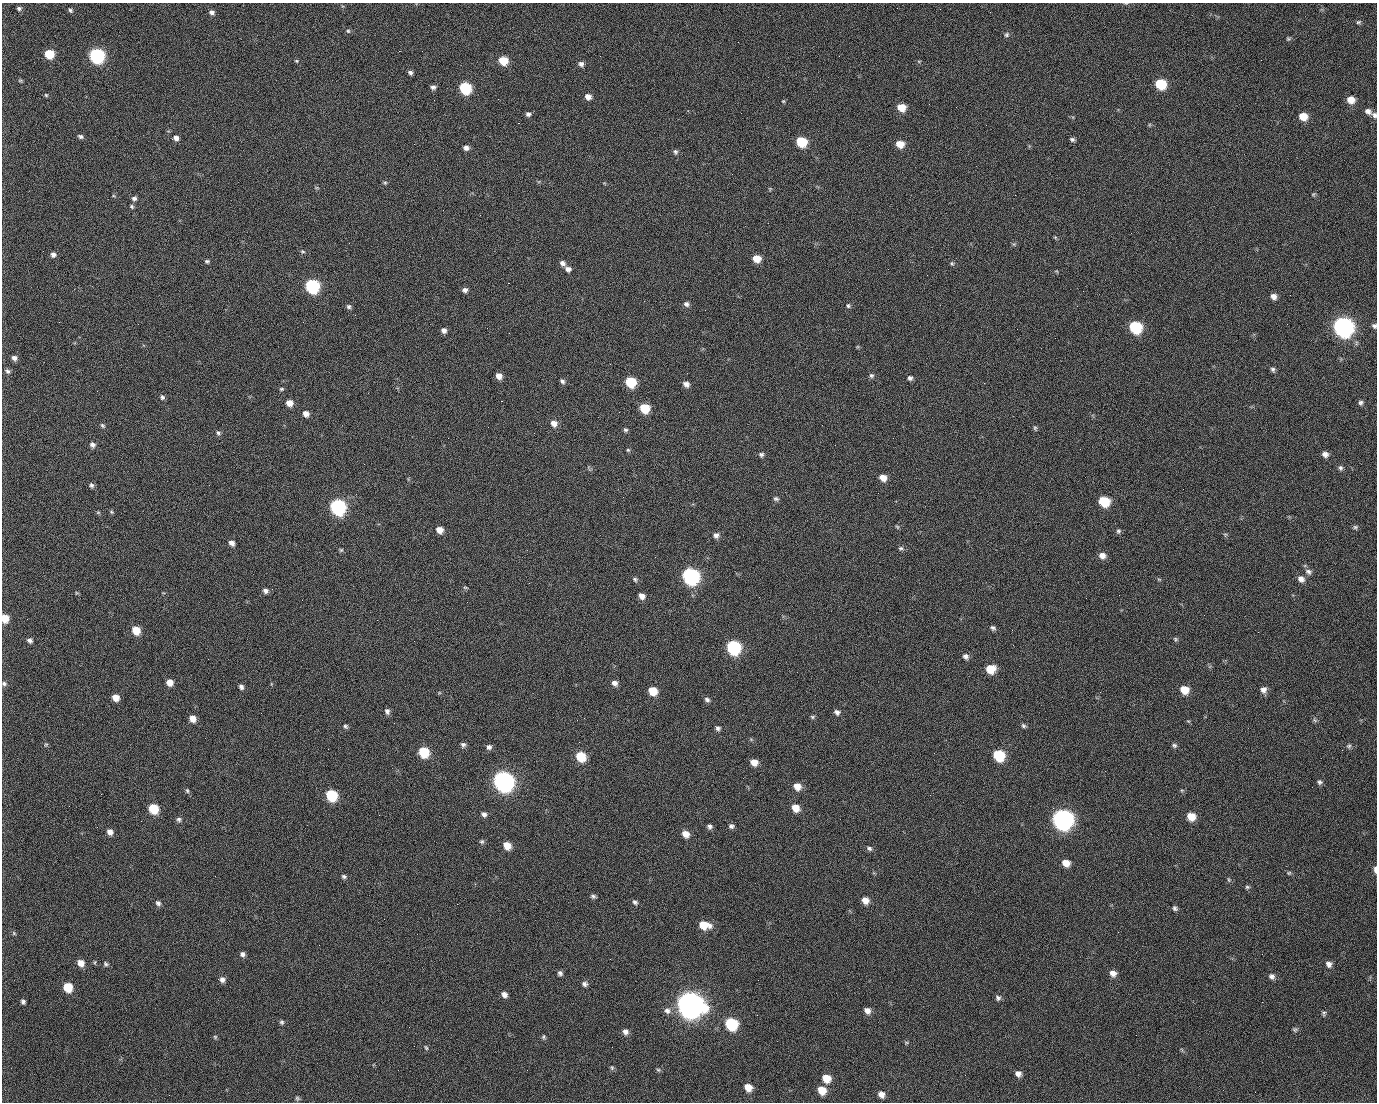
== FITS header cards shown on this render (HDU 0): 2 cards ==
NAXIS1  =                 1375 / length of data axis 1
NAXIS2  =                 1100 / length of data axis 2

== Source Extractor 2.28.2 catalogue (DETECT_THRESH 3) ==
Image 1375 x 1100 px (HDU 0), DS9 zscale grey, 1 PNG px = 1 image px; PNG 1379 x 1104 px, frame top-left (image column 1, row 1100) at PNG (2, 3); no overlay
Background 1510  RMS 32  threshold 96.2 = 3 sigma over >= 5 px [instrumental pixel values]
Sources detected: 245; all 245 listed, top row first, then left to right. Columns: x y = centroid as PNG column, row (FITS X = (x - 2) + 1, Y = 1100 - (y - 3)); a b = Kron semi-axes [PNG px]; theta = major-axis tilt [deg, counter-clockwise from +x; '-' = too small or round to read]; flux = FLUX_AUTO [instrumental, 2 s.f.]
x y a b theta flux
1126 3 5 3 - 2.0e+03
19 8 6 6 - 4.7e+03
71 11 5 3 - 7.1e+03
212 12 6 5 - 7.2e+03
990 12 3 2 - 2.2e+03
1358 22 7 5 4 4.1e+03
348 31 5 5 - 3.4e+03
1006 35 8 6 47 4.8e+03
1288 39 6 5 - 3.2e+03
399 51 2 2 - 2.5e+04
49 54 7 6 - 6.9e+04
97 56 8 7 - 4.7e+05
839 56 2 2 - 1.1e+03
296 61 6 4 -21 2.7e+03
503 61 7 6 - 5.4e+04
919 61 6 3 18 2.1e+03
581 64 7 6 - 8.1e+03
410 72 6 5 - 6.0e+03
20 80 6 4 -5 2.9e+03
1161 84 8 7 - 9.8e+04
433 87 6 5 - 6.3e+03
465 88 7 7 - 1.7e+05
46 95 5 5 - 2.7e+03
588 97 7 6 - 1.3e+04
498 99 2 2 - 1.7e+03
434 100 2 2 - 4.5e+03
1351 100 8 7 - 2.5e+04
783 101 5 4 - 2.3e+03
901 107 7 6 - 3.4e+04
1368 111 9 7 -29 1.0e+04
528 114 6 5 - 6.0e+03
1374 115 8 6 -59 6.9e+03
1303 116 8 7 - 3.4e+04
518 123 2 2 - 3.2e+04
80 136 7 5 -20 5.5e+03
176 138 6 5 - 9.2e+03
1072 139 7 5 -30 4.9e+03
801 142 7 7 - 8.7e+04
900 144 7 6 - 3.0e+04
466 148 6 5 - 8.9e+03
675 152 7 5 -75 4.7e+03
385 183 5 5 - 3.0e+03
317 188 6 4 -18 2.6e+03
770 189 5 4 - 2.2e+03
1313 194 5 4 - 2.7e+03
1015 195 2 2 - 7.3e+03
134 198 7 6 - 6.3e+03
132 207 6 5 - 3.4e+03
1055 237 6 4 -18 2.3e+03
1014 244 5 5 - 3.1e+03
302 251 6 5 - 3.7e+03
53 254 6 6 - 8.2e+03
756 259 7 6 - 3.0e+04
207 261 6 5 - 3.7e+03
562 263 7 6 - 8.3e+03
952 263 6 5 - 3.6e+03
568 269 7 6 - 9.0e+03
927 275 2 2 - 1.0e+03
508 283 2 2 - 5.7e+04
312 286 8 7 - 3.0e+05
465 290 6 6 - 7.3e+03
1083 291 2 2 - 3.6e+03
1290 295 2 2 - 2.1e+03
1273 296 7 6 - 1.1e+04
686 304 7 6 - 6.6e+03
848 306 6 5 - 4.0e+03
349 307 6 6 - 5.1e+03
355 315 2 2 - 1.2e+03
59 322 3 2 - 1.7e+03
1287 324 2 2 - 1.4e+03
1374 326 6 6 - 5.2e+03
1135 327 8 7 - 1.7e+05
1343 327 9 8 - 1.3e+06
444 330 6 6 - 8.7e+03
14 358 6 6 - 8.5e+03
1273 369 6 5 - 5.2e+03
8 371 8 6 -32 5.7e+03
871 375 6 6 - 4.7e+03
499 376 6 6 - 1.4e+04
910 378 6 6 - 6.0e+03
562 381 7 5 -43 5.2e+03
631 382 7 7 - 8.9e+04
984 383 2 2 - 1.6e+04
686 384 8 6 -27 1.0e+04
281 389 6 4 15 3.2e+03
97 391 2 2 - 1.4e+03
162 397 7 6 - 5.0e+03
501 401 3 2 - 5.9e+04
289 403 7 6 - 1.8e+04
1361 403 6 6 - 5.3e+03
644 408 7 7 - 6.5e+04
306 414 6 6 - 1.3e+04
554 423 8 7 - 1.5e+04
102 425 7 5 -45 3.9e+03
1035 428 7 5 -75 3.4e+03
625 430 6 5 - 4.1e+03
218 433 7 6 - 4.9e+03
534 433 2 2 - 8.5e+02
92 445 7 6 - 7.7e+03
628 450 5 5 - 2.9e+03
1325 454 7 6 - 1.0e+04
761 455 7 6 - 5.1e+03
1340 468 7 6 - 5.2e+03
883 478 7 6 - 1.9e+04
91 485 7 6 - 5.6e+03
623 497 2 2 - 3.4e+03
776 499 7 6 - 4.7e+03
1104 501 8 7 - 8.4e+04
338 507 8 7 - 5.3e+05
98 512 6 4 0 2.6e+03
111 512 6 5 - 2.9e+03
897 527 6 4 -45 2.8e+03
1355 527 7 6 - 4.4e+03
440 530 7 6 - 1.9e+04
1118 531 6 5 - 4.2e+03
716 535 7 7 - 8.8e+03
1225 535 6 5 - 3.1e+03
232 543 6 5 - 9.5e+03
901 548 8 6 6 5.0e+03
341 550 5 5 - 3.0e+03
1102 555 8 7 - 1.4e+04
655 557 2 2 - 9.2e+02
1308 572 10 7 -25 7.9e+03
691 576 9 8 - 6.3e+05
635 579 6 5 - 4.4e+03
1159 579 6 4 -2 2.4e+03
1301 579 9 7 -33 1.2e+04
465 588 7 3 -9 2.4e+03
265 591 6 5 - 7.4e+03
76 593 6 3 72 2.1e+03
642 596 7 6 - 1.2e+04
5 618 6 6 - 3.9e+04
27 619 3 2 - 1.9e+03
377 620 2 2 - 1.3e+04
993 628 6 5 - 5.0e+03
136 630 7 6 - 3.8e+04
1175 639 6 5 - 3.5e+03
30 640 6 5 - 6.5e+03
414 641 2 2 - 9.3e+02
733 647 8 8 - 3.0e+05
965 656 8 7 - 7.8e+03
990 669 8 7 - 4.3e+04
169 682 7 6 - 1.8e+04
614 683 7 6 - 9.9e+03
4 684 7 6 - 4.9e+03
241 687 6 5 - 6.1e+03
1184 690 8 7 - 3.5e+04
1263 690 8 7 - 1.1e+04
653 691 7 6 - 4.2e+04
116 698 6 6 - 1.9e+04
707 700 7 6 - 6.0e+03
387 711 7 6 - 7.4e+03
837 712 7 6 - 7.0e+03
812 717 7 5 -1 3.4e+03
193 718 7 6 - 2.0e+04
1315 720 7 5 -33 4.0e+03
1188 721 6 3 -17 2.3e+03
345 726 6 5 - 4.2e+03
1023 726 6 5 - 4.3e+03
718 728 7 6 - 5.7e+03
46 745 6 4 30 2.9e+03
463 745 7 6 - 6.0e+03
1174 745 7 6 - 4.9e+03
1349 746 6 6 - 4.5e+03
489 747 6 6 - 6.9e+03
424 752 7 7 - 9.2e+04
934 753 2 2 - 2.0e+03
999 755 8 7 - 1.1e+05
581 756 8 7 - 6.7e+04
754 762 7 6 - 2.0e+04
503 781 9 8 - 1.4e+06
1320 782 7 6 - 5.3e+03
797 786 8 7 - 2.2e+04
1182 790 6 4 18 2.5e+03
187 791 6 5 - 3.6e+03
101 794 3 2 - 2.9e+03
331 795 8 7 - 1.3e+05
930 795 2 2 - 9.0e+03
795 808 8 7 - 2.7e+04
1053 808 2 2 - 1.8e+04
153 809 7 6 - 6.7e+04
484 814 7 5 -36 6.6e+03
1191 816 8 7 - 3.0e+04
179 819 6 6 - 5.2e+03
1062 819 10 9 - 1.4e+06
710 826 6 6 - 6.1e+03
731 826 6 5 - 5.8e+03
110 832 7 6 - 1.1e+04
685 834 8 6 -41 1.9e+04
482 841 7 6 - 4.2e+03
507 845 7 6 - 2.5e+04
869 848 7 5 -28 5.2e+03
1066 863 8 7 - 2.2e+04
1375 870 7 3 -86 9.2e+03
1289 873 6 4 21 3.3e+03
344 876 7 5 -18 5.0e+03
1229 880 7 4 -60 3.0e+03
1247 887 6 5 - 3.5e+03
593 896 7 5 -7 4.9e+03
865 900 7 7 - 1.8e+04
635 902 7 6 - 5.5e+03
158 903 7 6 - 6.6e+03
457 904 3 2 - 1.8e+03
1175 908 7 5 -57 5.1e+03
704 925 11 7 -12 3.9e+04
1118 932 2 2 - 3.1e+03
14 933 6 5 - 3.4e+03
242 954 6 5 - 7.0e+03
610 959 2 2 - 3.1e+03
95 962 6 3 71 2.4e+03
81 963 7 6 - 1.7e+04
106 964 7 6 - 4.5e+03
1329 964 8 7 - 1.0e+04
560 973 6 5 - 6.0e+03
1113 973 8 7 - 1.3e+04
1272 976 8 7 - 8.0e+03
222 980 7 6 - 9.2e+03
758 980 2 2 - 2.2e+03
585 984 7 6 - 6.8e+03
68 987 7 6 - 5.6e+04
504 994 7 6 - 1.1e+04
998 998 7 7 - 6.1e+03
23 1002 5 4 - 5.1e+03
690 1005 12 10 -32 2.9e+06
667 1011 9 8 - 9.9e+03
867 1011 7 6 - 1.2e+04
1324 1013 8 5 -89 4.1e+03
282 1022 6 5 - 4.0e+03
731 1024 8 7 - 1.7e+05
1295 1029 7 6 - 3.9e+03
625 1032 8 7 - 9.9e+03
215 1037 6 4 -45 2.9e+03
544 1037 7 5 -75 3.7e+03
906 1042 6 4 0 2.7e+03
426 1048 7 4 -62 3.1e+03
612 1068 7 5 -89 3.8e+03
527 1070 2 2 - 9.4e+02
658 1070 6 5 - 3.4e+03
1018 1074 7 6 - 1.0e+04
826 1078 8 7 - 3.3e+04
748 1087 8 7 - 2.7e+04
822 1090 8 7 - 3.2e+04
881 1094 7 6 - 1.3e+04
169 1095 2 2 - 6.0e+03
297 1098 6 5 - 3.8e+03
At the frame edge (FLAGS 8, measured only in part): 6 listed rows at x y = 1126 3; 1374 115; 1374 326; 5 618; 4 684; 1375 870